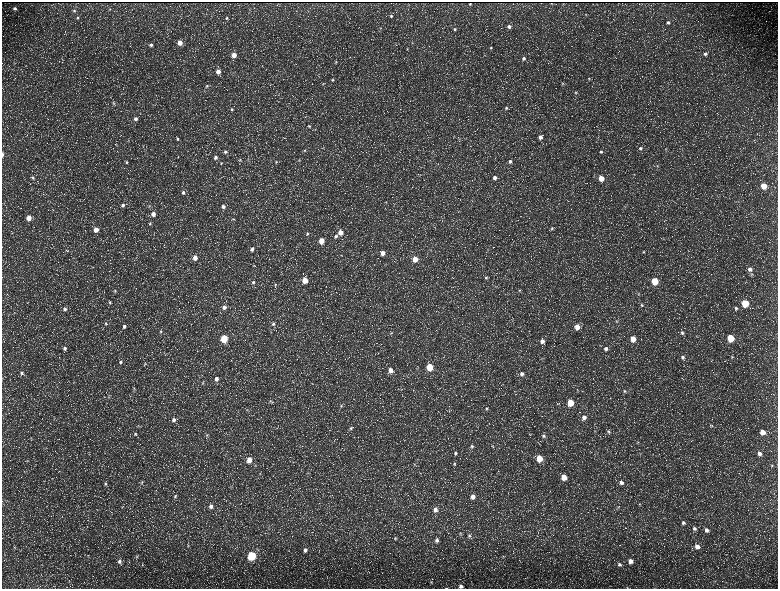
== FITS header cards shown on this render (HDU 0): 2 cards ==
NAXIS1  =                 1552 / length of data axis 1
NAXIS2  =                 1173 / length of data axis 2

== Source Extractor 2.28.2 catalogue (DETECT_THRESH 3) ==
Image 1552 x 1173 px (HDU 0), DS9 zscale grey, zoomed out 1/2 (1 PNG px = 2 x 2 image px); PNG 780 x 591 px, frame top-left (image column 1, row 1173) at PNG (2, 2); no overlay
Background 231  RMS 11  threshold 32.4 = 3 sigma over >= 5 px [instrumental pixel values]
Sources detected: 222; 40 cannot appear on this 1/2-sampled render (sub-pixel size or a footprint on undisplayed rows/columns) and are not listed; the other 182 listed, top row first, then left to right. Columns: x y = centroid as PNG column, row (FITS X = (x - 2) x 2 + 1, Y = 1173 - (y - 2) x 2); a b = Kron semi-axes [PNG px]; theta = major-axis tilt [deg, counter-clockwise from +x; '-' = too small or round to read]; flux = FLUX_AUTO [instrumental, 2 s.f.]
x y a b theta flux
470 4 2 2 - 750
15 8 4 3 - 4300
110 9 3 3 - 1500
74 11 4 4 - 2600
586 14 3 3 - 1500
391 16 4 4 - 3200
77 18 5 4 - 3100
226 18 4 3 - 3000
668 22 4 4 - 3700
509 26 5 4 - 7000
455 29 3 3 - 3000
180 43 4 4 - 23000
151 45 4 4 - 4800
491 48 4 3 - 2200
407 49 4 3 - 1400
705 54 5 4 - 5200
234 55 4 4 - 21000
350 57 3 2 - 980
524 58 4 4 - 4700
336 62 5 4 - 2700
218 72 4 3 - 15000
589 79 4 3 - 1900
333 80 4 4 - 2600
562 84 4 3 - 2000
207 86 4 4 - 2700
576 92 4 3 - 2000
113 103 5 4 - 3000
506 108 5 4 - 3700
232 109 4 4 - 2900
135 119 5 5 - 7200
309 126 4 3 - 2200
454 136 3 2 - 1200
540 137 4 4 - 11000
178 139 5 4 - 3900
459 139 3 3 - 1400
116 145 4 2 - 1600
640 148 5 4 - 4400
666 149 3 2 - 1200
305 150 4 4 - 2400
225 152 5 4 - 4600
601 152 4 4 - 3400
2 155 4 2 - 5600
215 157 5 4 - 5800
240 160 4 3 - 2100
299 160 4 3 - 1700
510 161 5 5 - 6700
126 162 5 4 - 3300
276 162 5 3 - 2500
221 163 4 4 - 2700
658 166 4 3 - 1600
420 175 3 2 - 1200
33 177 4 4 - 3200
495 178 5 5 - 9200
601 178 4 4 - 31000
764 186 5 4 - 37000
183 192 4 4 - 4800
386 202 4 2 - 1200
123 205 5 4 - 5400
149 206 4 3 - 2100
223 207 5 5 - 7300
153 214 5 4 - 13000
29 218 4 4 - 20000
233 219 5 3 - 2400
150 224 4 4 - 2600
552 228 5 4 - 3900
96 230 5 5 - 19000
340 232 4 4 - 20000
307 234 5 4 - 3300
336 236 5 4 - 4700
321 241 4 4 - 31000
299 243 3 2 - 1200
252 249 5 5 - 6900
67 251 4 3 - 2100
643 252 4 4 - 2700
383 253 5 4 - 16000
341 255 4 3 - 1600
195 258 5 4 - 15000
415 259 4 4 - 28000
254 266 4 3 - 1800
750 269 5 5 - 8900
486 277 5 4 - 3400
305 280 4 4 - 40000
655 281 4 4 - 64000
253 282 6 4 68 4800
275 285 5 4 - 3100
519 290 4 4 - 2200
115 291 4 3 - 2200
638 294 5 4 - 3000
110 302 4 3 - 2200
745 303 4 4 - 88000
642 305 4 4 - 2500
224 307 5 5 - 8300
736 308 5 5 - 4700
65 309 5 5 - 5100
617 321 5 4 - 2900
106 324 5 4 - 3300
273 324 5 5 - 5600
124 326 4 4 - 4500
577 327 5 4 - 24000
161 331 4 4 - 2800
391 333 3 2 - 1500
682 333 6 5 - 4400
731 338 4 4 - 73000
224 339 4 4 - 89000
633 339 5 4 - 31000
542 341 5 5 - 11000
600 345 4 2 - 1700
65 348 5 4 - 6400
606 349 6 5 - 8100
682 357 5 5 - 6100
732 357 5 4 - 2700
120 362 5 4 - 4000
145 364 5 4 - 2400
430 367 4 4 - 62000
390 370 5 4 - 16000
21 373 5 5 - 4900
522 374 5 5 - 7300
216 379 5 5 - 8900
203 383 5 3 - 2300
134 388 4 4 - 2400
624 391 5 4 - 3500
109 396 5 3 - 2300
270 401 5 4 - 2700
570 403 4 4 - 51000
341 406 5 5 - 3900
487 408 5 4 - 2900
247 410 4 3 - 2000
584 417 5 5 - 11000
174 420 5 4 - 5800
139 426 4 2 - 1700
711 426 6 5 - 3500
351 428 5 5 - 3900
608 432 5 5 - 4300
763 432 5 4 - 21000
135 434 5 4 - 3500
207 435 5 4 - 3300
543 436 5 5 - 4100
31 437 3 3 - 1500
637 442 5 4 - 2600
472 446 5 5 - 4700
493 446 4 3 - 1700
455 453 6 5 - 5100
759 453 6 5 - 9100
539 458 5 4 - 51000
249 460 5 4 - 23000
27 461 4 3 - 1600
414 464 5 4 - 3100
454 464 5 4 - 3300
772 465 4 3 - 1800
564 477 5 4 - 32000
142 482 5 4 - 3200
621 483 6 6 - 8100
105 484 5 4 - 3500
231 486 3 3 - 1500
473 496 5 5 - 13000
175 497 6 4 72 4400
640 504 5 3 - 1700
211 506 5 5 - 8100
618 507 4 4 - 2400
435 510 6 5 - 10000
683 523 5 5 - 5100
694 528 6 5 - 5500
706 530 6 5 - 7800
460 534 7 4 -69 3200
469 536 6 5 - 5300
395 538 5 4 - 2500
437 540 6 5 - 7000
188 546 6 4 84 2900
697 546 6 5 - 11000
14 548 5 3 - 2700
305 550 6 5 - 7100
137 556 5 3 - 2300
252 556 5 4 - 160000
503 556 3 3 - 1600
119 561 5 5 - 5800
630 561 5 5 - 14000
619 564 6 5 - 5200
142 565 4 2 - 1600
431 582 3 3 - 1800
461 586 4 3 - 6700
446 588 3 1 - 820
627 588 3 2 - 910
At the frame edge (FLAGS 8, measured only in part): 4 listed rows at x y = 2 155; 461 586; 446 588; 627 588
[40 sub-pixel or undisplayed-footprint detections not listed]